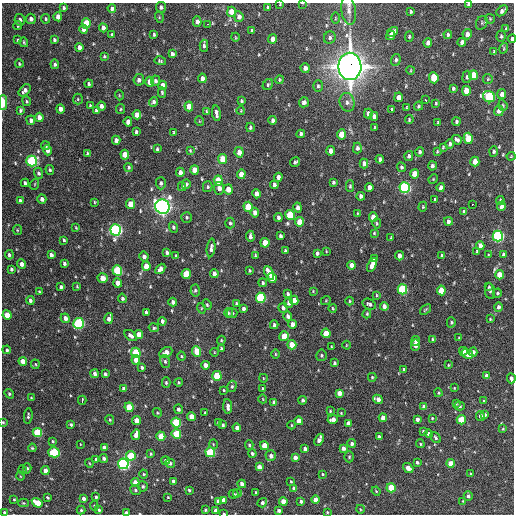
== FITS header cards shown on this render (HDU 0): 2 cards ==
NAXIS1  =                  512 / Axis length
NAXIS2  =                  512 / Axis length

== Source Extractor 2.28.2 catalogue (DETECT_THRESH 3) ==
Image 512 x 512 px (HDU 0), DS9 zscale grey, 1 PNG px = 1 image px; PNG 516 x 516 px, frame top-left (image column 1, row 512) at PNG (2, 3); each listed source drawn as its Kron ellipse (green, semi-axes under 4 px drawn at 4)
Background 1140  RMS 34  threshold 103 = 3 sigma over >= 5 px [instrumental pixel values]
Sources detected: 458; all 458 listed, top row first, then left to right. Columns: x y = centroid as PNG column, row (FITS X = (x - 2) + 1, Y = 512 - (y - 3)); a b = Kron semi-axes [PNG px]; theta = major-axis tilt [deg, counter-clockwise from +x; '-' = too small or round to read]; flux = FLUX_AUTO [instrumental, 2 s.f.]
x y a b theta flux
302 3 4 2 - 2.0e+03
280 4 2 2 - 1.8e+03
469 5 4 3 - 7.1e+03
161 7 5 5 - 6.2e+03
268 7 3 2 - 2.3e+03
64 8 4 3 - 4.1e+03
112 8 4 4 - 5.6e+03
349 11 14 7 -82 1.5e+04
502 11 6 4 41 7.5e+03
231 12 5 4 - 3.3e+04
411 12 3 3 - 3.2e+03
58 17 4 4 - 1.6e+04
159 17 5 3 - 2.3e+03
239 17 5 4 - 1.1e+04
335 18 5 3 - 2.2e+03
31 19 5 5 - 9.1e+03
46 19 5 4 - 3.5e+03
490 19 5 5 - 2.8e+03
20 20 5 5 - 7.1e+03
197 22 5 4 - 9.9e+03
86 23 5 4 - 5.9e+04
482 23 7 5 65 4.1e+03
208 24 2 2 - 2.2e+03
18 26 4 4 - 2.6e+03
103 28 4 4 - 1.1e+04
84 29 4 4 - 1.4e+04
506 29 4 3 - 2.2e+03
252 31 4 3 - 5.8e+03
393 32 6 4 34 1.1e+04
154 34 4 3 - 3.5e+03
448 34 4 4 - 4.6e+03
467 34 5 4 - 1.2e+04
112 35 4 3 - 4.3e+03
391 36 5 4 - 8.7e+03
409 36 5 4 - 2.8e+03
501 36 6 4 86 4.0e+03
235 37 4 3 - 1.9e+03
330 38 6 5 - 6.0e+03
273 39 4 4 - 1.4e+04
512 39 4 3 - 7.3e+03
18 40 3 3 - 2.5e+03
54 40 4 3 - 3.9e+03
24 42 5 3 - 2.9e+03
462 42 4 4 - 1.1e+04
428 43 5 4 - 1.4e+04
204 46 6 4 -88 5.2e+03
79 47 4 4 - 1.1e+04
504 48 5 3 - 2.3e+03
494 51 3 2 - 2.3e+03
172 54 4 4 - 9.0e+03
104 56 3 3 - 2.8e+03
396 60 6 4 72 5.1e+03
160 61 6 4 -16 3.6e+03
19 64 4 3 - 3.1e+03
55 64 4 4 - 4.9e+03
350 66 13 11 -89 2.9e+06
305 68 5 4 - 9.7e+03
411 70 4 2 - 1.7e+03
473 75 5 4 - 4.8e+04
467 77 6 4 82 4.7e+03
202 78 5 4 - 1.2e+04
434 78 5 4 - 6.6e+04
488 79 5 4 - 2.4e+03
139 80 6 5 - 7.8e+03
280 80 4 3 - 2.4e+03
155 81 5 4 - 5.4e+03
150 82 5 4 - 2.1e+04
89 84 4 3 - 4.2e+03
268 84 6 5 - 3.7e+03
163 85 5 4 - 2.0e+04
318 86 6 5 - 4.1e+03
453 88 4 3 - 4.0e+03
25 90 7 4 47 9.1e+03
466 91 5 4 - 3.0e+04
162 93 5 4 - 3.1e+03
502 94 5 4 - 1.2e+04
119 95 5 3 - 1.8e+03
399 97 4 4 - 1.9e+04
489 97 6 5 - 1.8e+05
78 99 5 5 - 2.6e+03
425 99 4 2 - 8.5e+03
27 101 5 3 - 2.7e+03
241 101 3 3 - 2.9e+03
3 102 7 4 90 3.2e+04
153 102 5 4 - 6.3e+03
304 102 5 4 - 7.2e+03
347 102 9 7 -76 1.0e+04
436 103 4 3 - 2.7e+03
90 105 3 2 - 2.3e+03
503 105 6 4 -70 3.0e+03
101 106 4 4 - 8.6e+03
189 106 5 4 - 2.4e+04
418 106 5 3 - 2.9e+03
407 107 3 3 - 2.3e+03
60 109 4 4 - 1.2e+04
121 109 5 4 - 2.9e+03
392 109 4 3 - 3.3e+03
20 110 4 3 - 3.5e+03
96 111 4 3 - 4.2e+03
241 111 4 2 - 1.8e+03
499 111 5 4 - 1.1e+04
206 112 4 3 - 2.6e+03
216 113 8 3 -83 7.4e+03
368 113 5 4 - 9.7e+03
137 115 4 4 - 1.8e+04
374 116 4 4 - 8.9e+03
39 117 4 4 - 1.7e+04
31 120 5 4 - 9.6e+03
273 120 4 4 - 7.0e+03
409 120 4 3 - 2.8e+03
199 121 5 3 - 1.8e+03
128 122 4 4 - 1.8e+04
456 122 4 4 - 4.1e+03
438 123 4 3 - 4.0e+03
250 127 5 4 - 4.3e+03
375 127 3 2 - 2.0e+03
136 132 4 3 - 3.9e+03
174 133 3 2 - 2.5e+03
301 134 4 3 - 4.6e+03
341 134 5 4 - 3.3e+04
468 138 5 4 - 5.7e+04
116 140 4 4 - 1.0e+04
457 140 5 3 - 6.6e+03
450 144 5 4 - 6.3e+03
46 146 4 4 - 3.8e+03
443 147 4 3 - 2.4e+03
357 148 5 4 - 6.3e+03
157 149 4 3 - 3.1e+03
47 150 5 4 - 1.4e+04
190 150 4 3 - 2.4e+03
331 151 5 4 - 1.4e+04
437 151 4 3 - 2.1e+03
493 151 5 4 - 5.0e+03
239 152 5 4 - 1.9e+04
420 152 5 4 - 5.0e+03
87 153 3 3 - 3.0e+03
125 155 5 4 - 2.9e+04
409 156 5 4 - 6.5e+03
511 156 4 4 - 2.1e+03
222 159 5 4 - 3.9e+04
380 159 4 4 - 6.0e+03
32 161 5 5 - 2.8e+05
295 162 5 3 - 4.1e+03
475 162 5 4 - 2.7e+04
364 164 5 4 - 1.2e+04
432 166 4 3 - 6.2e+03
128 167 4 4 - 3.2e+03
401 167 5 4 - 4.0e+03
50 170 5 4 - 3.1e+03
194 170 5 4 - 2.3e+04
180 172 5 4 - 1.3e+04
39 173 5 4 - 5.0e+03
241 174 5 4 - 2.0e+04
414 174 5 4 - 3.2e+04
278 177 4 4 - 1.0e+04
433 179 5 4 - 2.2e+03
218 180 5 4 - 4.7e+04
333 182 3 3 - 3.8e+03
25 183 4 3 - 5.2e+03
161 183 6 5 - 4.7e+03
35 184 5 3 - 2.0e+03
186 184 5 3 - 3.9e+03
274 185 4 3 - 6.4e+03
350 186 5 4 - 3.4e+03
182 187 4 3 - 3.4e+03
208 187 5 5 - 3.6e+03
369 187 4 4 - 1.1e+04
405 187 5 5 - 4.3e+05
441 187 4 4 - 1.1e+04
219 188 6 5 - 1.2e+04
228 189 5 4 - 2.4e+04
256 194 4 4 - 1.3e+04
361 196 4 4 - 6.8e+03
42 199 5 4 - 9.0e+03
435 200 4 3 - 3.4e+03
20 201 4 4 - 7.7e+03
500 201 4 3 - 5.2e+03
95 202 4 4 - 2.2e+03
130 204 5 4 - 3.8e+04
473 204 3 2 - 3.2e+03
501 206 5 4 - 8.9e+03
162 207 7 7 - 1.2e+06
248 207 5 4 - 7.8e+04
423 207 5 4 - 2.3e+03
298 208 5 4 - 1.1e+04
464 211 4 4 - 5.0e+03
255 213 5 4 - 1.2e+04
357 213 4 3 - 1.8e+03
290 215 5 4 - 1.0e+05
187 217 5 5 - 3.5e+03
278 217 4 3 - 7.2e+03
373 217 5 4 - 3.3e+04
448 221 4 3 - 7.5e+03
299 222 5 4 - 3.3e+04
230 223 5 4 - 4.2e+03
377 223 5 4 - 3.0e+03
173 227 5 4 - 4.2e+03
76 228 4 2 - 2.1e+03
17 230 5 4 - 2.5e+03
116 230 6 5 - 5.9e+05
374 233 3 3 - 2.3e+03
250 236 5 3 - 6.5e+03
280 236 4 3 - 4.6e+03
498 236 5 5 - 4.0e+05
391 238 3 2 - 2.1e+03
64 240 3 3 - 3.2e+03
265 243 5 4 - 4.2e+04
480 245 4 4 - 9.8e+03
211 248 9 4 82 8.0e+03
285 251 3 3 - 3.8e+03
326 251 3 2 - 1.7e+03
477 251 3 3 - 2.5e+03
167 252 4 3 - 5.7e+03
317 253 4 3 - 5.2e+03
503 254 4 3 - 4.0e+03
9 255 5 3 - 4.3e+03
51 255 4 3 - 7.6e+03
255 255 4 3 - 2.6e+03
488 255 3 2 - 1.9e+03
176 256 4 3 - 2.5e+03
399 256 4 4 - 1.1e+04
442 256 3 3 - 3.4e+03
144 257 5 4 - 8.3e+03
374 259 4 3 - 3.0e+03
64 263 4 3 - 5.0e+03
22 264 5 4 - 1.2e+04
351 265 4 4 - 1.3e+04
372 265 7 4 64 1.7e+04
146 266 5 4 - 2.6e+04
11 269 4 3 - 4.2e+03
160 269 6 4 49 1.3e+04
117 271 5 4 - 1.6e+05
249 271 3 3 - 2.6e+03
269 273 7 4 -64 2.3e+04
186 274 5 4 - 7.8e+04
214 274 4 4 - 9.1e+03
499 275 4 4 - 3.2e+04
103 278 5 4 - 2.7e+04
272 278 5 4 - 4.9e+04
118 283 4 4 - 1.6e+04
263 283 4 4 - 3.6e+03
77 286 4 3 - 2.4e+03
61 287 4 3 - 5.1e+03
489 287 4 4 - 2.9e+03
402 289 5 5 - 2.0e+05
195 290 6 4 86 4.1e+03
441 290 5 4 - 5.0e+04
313 291 4 4 - 1.9e+03
490 291 8 5 -80 4.4e+03
39 292 4 3 - 3.0e+03
497 293 5 4 - 3.1e+03
287 294 4 3 - 5.0e+03
376 295 4 2 - 1.9e+03
122 298 5 4 - 4.6e+03
261 298 5 5 - 2.0e+05
30 300 4 3 - 6.1e+03
294 300 4 4 - 2.1e+04
326 300 5 3 - 2.0e+03
349 301 4 3 - 2.2e+03
173 302 4 3 - 7.6e+03
236 303 3 3 - 3.0e+03
288 303 5 4 - 7.6e+03
369 304 7 5 -29 5.2e+03
207 305 5 3 - 2.9e+03
384 306 4 4 - 9.0e+03
498 307 5 4 - 7.0e+03
201 308 5 3 - 2.0e+03
243 308 4 3 - 6.1e+03
283 308 5 4 - 6.1e+03
333 308 4 3 - 2.4e+03
425 310 6 3 39 2.3e+03
146 312 4 3 - 5.6e+03
228 313 5 3 - 2.5e+03
232 313 5 4 - 4.3e+03
367 314 4 3 - 2.4e+03
7 315 5 4 - 3.4e+04
288 316 5 4 - 7.0e+03
65 318 5 4 - 1.4e+04
109 319 5 4 - 1.3e+04
490 319 3 2 - 2.1e+03
162 321 4 3 - 6.0e+03
451 322 5 4 - 3.6e+03
79 323 5 5 - 3.0e+05
292 324 4 4 - 1.3e+04
274 325 4 3 - 4.4e+03
154 328 5 4 - 3.6e+03
326 333 5 4 - 3.4e+04
139 334 4 4 - 2.1e+04
131 336 7 4 -38 7.9e+03
284 336 5 4 - 4.0e+04
459 338 4 4 - 2.3e+03
433 339 3 3 - 2.7e+03
221 340 4 4 - 2.4e+03
416 341 5 4 - 5.8e+03
292 345 5 4 - 3.6e+04
346 345 4 3 - 1.6e+03
415 345 6 4 88 2.3e+04
332 347 3 2 - 2.2e+03
221 349 4 3 - 3.3e+03
7 350 4 4 - 4.8e+03
197 351 5 4 - 5.4e+04
463 351 4 4 - 1.6e+04
166 352 7 5 29 1.6e+04
214 352 4 3 - 1.8e+03
473 352 4 4 - 7.1e+03
136 353 5 4 - 1.1e+05
275 354 4 3 - 1.8e+03
468 354 6 4 -32 2.3e+04
321 355 6 5 - 3.4e+03
181 356 4 4 - 2.7e+03
136 360 5 4 - 1.9e+04
23 361 4 4 - 2.0e+04
165 361 6 5 - 4.9e+03
334 363 3 3 - 3.2e+03
35 364 4 4 - 2.6e+03
205 365 4 4 - 1.5e+04
448 365 3 2 - 1.7e+03
142 367 4 3 - 4.7e+03
404 369 3 3 - 3.1e+03
95 374 4 3 - 8.0e+03
105 374 4 3 - 4.5e+03
217 376 5 4 - 8.8e+04
486 376 4 3 - 9.0e+03
372 377 4 3 - 3.1e+03
263 378 4 3 - 1.5e+03
511 378 5 3 - 6.5e+03
178 382 4 4 - 3.1e+03
166 383 5 4 - 3.3e+03
232 386 6 4 73 3.2e+03
123 388 4 3 - 7.2e+03
454 388 4 3 - 1.7e+03
263 389 3 3 - 2.9e+03
224 390 3 3 - 2.1e+03
339 393 4 4 - 1.6e+04
438 393 4 3 - 2.6e+03
9 394 5 3 - 3.4e+03
31 398 3 3 - 2.0e+03
263 399 4 3 - 1.6e+03
378 399 5 4 - 1.3e+04
82 400 4 2 - 7.4e+03
303 400 4 4 - 5.3e+03
484 401 4 3 - 2.7e+03
274 402 4 4 - 1.1e+04
456 404 4 4 - 2.2e+03
228 406 7 4 -85 1.0e+04
460 406 5 4 - 3.8e+03
129 407 5 4 - 7.4e+04
424 407 4 4 - 1.1e+04
178 409 5 4 - 5.9e+03
330 411 3 3 - 2.0e+03
157 413 5 4 - 2.7e+03
205 413 3 3 - 2.2e+03
341 413 3 2 - 1.8e+03
484 415 4 4 - 1.0e+04
28 416 8 3 82 4.0e+03
191 416 4 4 - 2.0e+04
480 416 5 3 - 7.0e+03
383 418 4 4 - 1.9e+04
432 418 3 3 - 1.9e+03
333 419 5 4 - 1.2e+04
417 419 4 4 - 8.0e+03
110 420 5 4 - 2.9e+03
137 420 4 4 - 3.1e+04
461 420 4 4 - 5.5e+04
299 421 4 4 - 2.7e+04
3 422 3 3 - 2.2e+03
176 423 5 5 - 1.4e+05
218 423 4 3 - 4.9e+03
348 423 4 4 - 6.7e+03
71 424 4 3 - 3.6e+03
223 425 4 3 - 3.4e+03
291 425 4 3 - 2.0e+03
237 428 4 4 - 1.4e+04
503 429 4 4 - 2.0e+03
423 431 3 3 - 2.7e+03
37 432 5 4 - 1.2e+05
176 434 5 4 - 8.7e+04
428 434 4 4 - 5.6e+03
136 435 5 4 - 1.7e+04
161 436 4 4 - 5.4e+04
379 436 3 3 - 4.1e+03
435 438 6 4 -50 4.3e+03
319 440 6 4 67 1.5e+04
53 441 4 3 - 3.0e+03
80 444 3 2 - 1.1e+03
213 444 5 3 - 1.9e+03
352 444 4 4 - 6.2e+03
420 444 4 3 - 2.5e+03
249 445 5 4 - 3.2e+03
264 446 4 4 - 4.0e+04
32 448 4 3 - 2.3e+03
104 448 4 4 - 1.3e+04
343 448 4 4 - 8.7e+03
305 449 4 3 - 7.7e+03
54 452 6 5 - 1.5e+05
210 452 5 4 - 1.5e+05
252 453 4 4 - 3.9e+03
150 454 4 3 - 3.1e+03
131 456 5 4 - 8.2e+04
271 456 5 5 - 1.1e+04
295 457 4 4 - 1.1e+04
349 457 5 4 - 3.2e+03
104 458 4 4 - 6.8e+03
96 459 4 3 - 4.2e+03
166 460 4 4 - 7.6e+03
417 462 3 3 - 4.1e+03
89 463 4 3 - 1.9e+03
170 463 5 4 - 4.8e+03
450 463 4 4 - 2.4e+04
123 464 5 5 - 5.0e+05
259 467 4 4 - 1.2e+04
27 468 5 4 - 3.7e+03
408 468 5 4 - 1.9e+04
23 470 4 3 - 1.7e+03
45 471 4 4 - 1.6e+04
144 474 4 4 - 2.6e+03
322 474 3 3 - 2.5e+03
471 474 3 3 - 2.3e+03
20 476 5 3 - 1.7e+03
173 481 4 3 - 5.3e+03
135 482 4 4 - 2.1e+04
291 482 3 3 - 2.0e+03
242 484 4 4 - 1.0e+04
143 486 5 5 - 4.6e+03
294 488 4 4 - 8.7e+03
391 488 5 4 - 7.7e+04
135 490 5 5 - 4.3e+03
189 490 3 3 - 3.2e+03
376 491 5 3 - 2.3e+03
256 492 3 3 - 2.6e+03
237 493 4 4 - 3.0e+03
233 494 5 4 - 4.5e+03
468 496 5 4 - 5.0e+03
47 497 3 2 - 2.3e+03
96 497 3 3 - 3.6e+03
168 497 3 3 - 1.7e+03
83 498 4 3 - 8.0e+03
14 499 3 3 - 2.0e+03
224 500 4 4 - 1.5e+04
316 500 4 4 - 2.0e+04
218 501 4 4 - 1.1e+04
283 501 4 4 - 2.5e+04
301 501 3 3 - 5.5e+03
463 501 3 3 - 1.4e+03
23 503 5 4 - 2.6e+03
37 503 5 4 - 4.4e+04
262 503 5 4 - 5.9e+03
94 506 5 4 - 3.1e+03
360 509 4 3 - 2.0e+03
81 510 4 4 - 2.9e+03
99 510 4 4 - 3.2e+03
205 510 3 3 - 3.0e+03
216 510 4 4 - 1.1e+04
279 510 4 3 - 4.7e+03
4 512 3 3 - 3.5e+03
327 512 3 3 - 2.4e+03
126 513 4 3 - 1.6e+04
224 514 3 2 - 2.3e+03
At the frame edge (FLAGS 8, measured only in part): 10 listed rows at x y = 302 3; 280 4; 469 5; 512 39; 3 102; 511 378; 3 422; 4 512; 126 513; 224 514